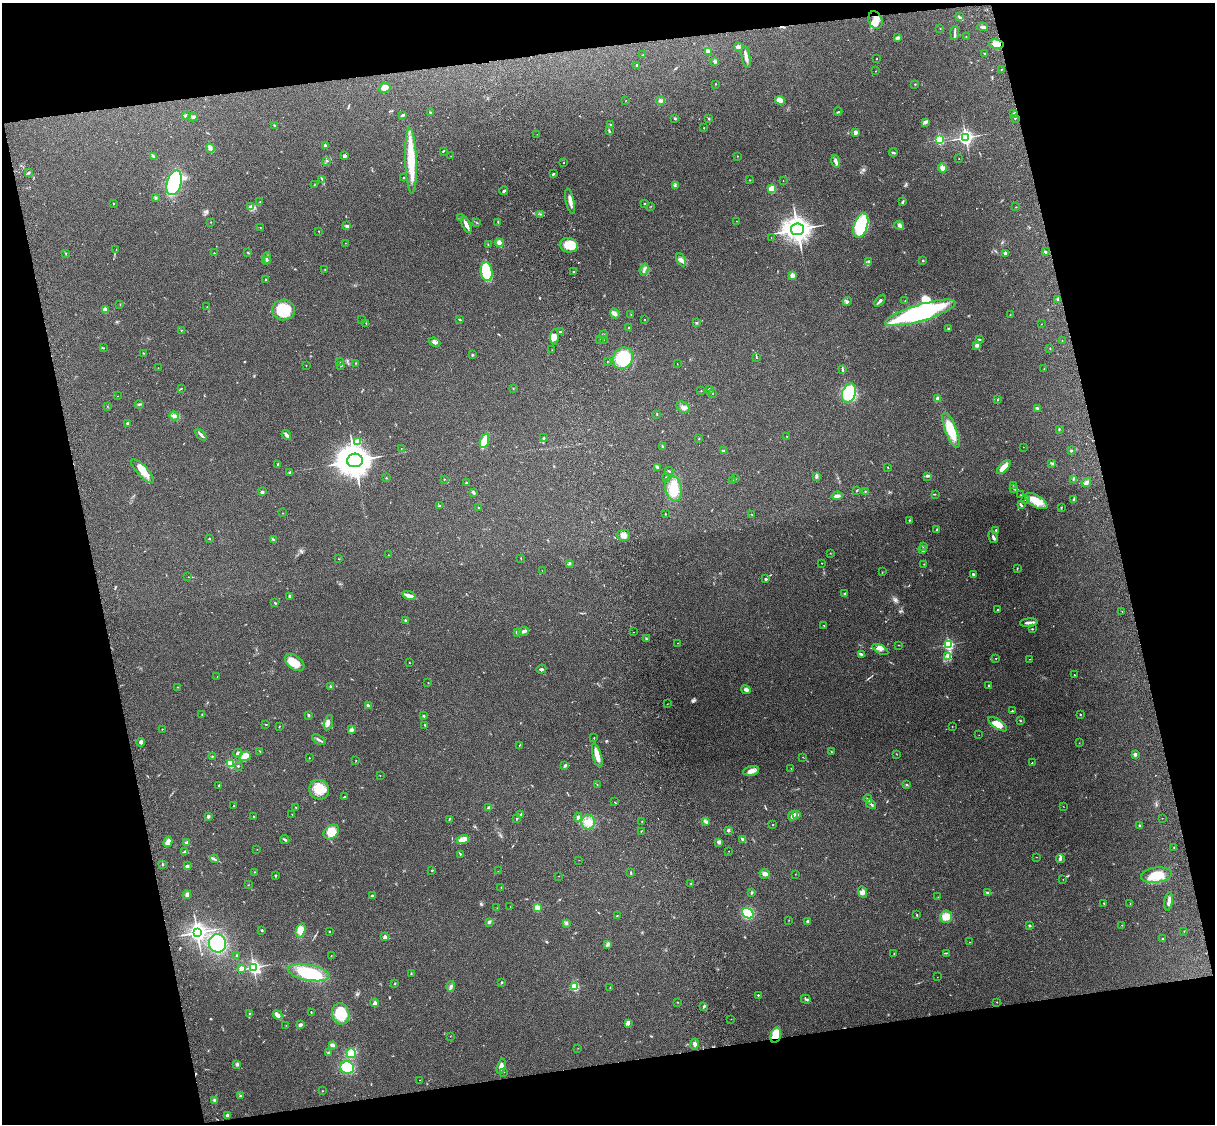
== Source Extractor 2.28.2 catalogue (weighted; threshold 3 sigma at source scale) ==
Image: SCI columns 119-4968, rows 164-4651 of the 5089 x 4928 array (HDU 1 of 3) = the unmasked area's bounding box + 8 px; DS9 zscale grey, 4 x 4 block average (1 PNG px = mean of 4 x 4 image px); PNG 1217 x 1126 px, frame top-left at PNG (2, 3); each listed source drawn as its Kron ellipse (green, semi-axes under 4 px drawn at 4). Shown black and unused: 25% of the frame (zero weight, under 3 of 4 exposures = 6% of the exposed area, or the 3 px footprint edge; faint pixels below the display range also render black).
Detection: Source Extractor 2.28.2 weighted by HDU 2 'WHT'. Background 0.285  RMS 0.0092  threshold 0.0415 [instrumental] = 3 sigma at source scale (4.5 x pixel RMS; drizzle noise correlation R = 1.50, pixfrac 1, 0.05/0.05 arcsec/px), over >= 5 px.
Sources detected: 492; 2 too faint to see at this stretch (4 x 4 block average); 5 inside a brighter object's white glare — neither listed nor drawn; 10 coinciding with a brighter row at this scale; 19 inside a brighter listed object's ellipse — not listed separately; the other 456 listed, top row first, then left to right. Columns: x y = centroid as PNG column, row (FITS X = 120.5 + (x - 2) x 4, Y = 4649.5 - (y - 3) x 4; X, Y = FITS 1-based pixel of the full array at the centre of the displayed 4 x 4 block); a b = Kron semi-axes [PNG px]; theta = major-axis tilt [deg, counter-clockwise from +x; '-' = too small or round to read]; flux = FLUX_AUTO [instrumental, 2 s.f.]
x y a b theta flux
959 17 3 2 - 4
875 20 9 6 -67 46
982 27 5 2 - 9.1
940 28 2 2 - 1.1
955 33 7 2 85 11
966 36 2 2 - 1.5
898 38 4 3 - 11
996 44 7 4 -9 41
738 47 2 2 - 89
708 51 2 2 - 81
984 53 3 2 - 2.6
643 55 2 2 - 2.4
746 57 11 3 -80 28
877 59 2 2 - 3.4
715 61 3 2 - 15
637 65 2 2 - 3.7
1001 69 2 2 - 5.6
876 71 2 2 - 1.8
715 84 2 2 - 2.7
915 84 2 2 - 4.5
385 88 6 4 27 44
626 100 2 2 - 1.1
780 100 5 3 - 38
660 101 4 3 - 12
838 112 4 2 - 4
431 113 3 2 - 5.6
1014 113 4 2 - 8.4
186 115 2 2 - 7.1
403 115 3 2 - 5.6
193 117 4 4 - 13
675 118 2 2 - 6.1
709 118 2 2 - 3
1015 118 3 2 - 3.4
926 122 3 2 - 7.6
610 124 2 2 - 2.9
274 125 3 2 - 3.9
704 128 2 2 - 2.1
609 131 3 2 - 4.6
855 132 2 2 - 91
537 134 2 2 - 0.87
966 137 3 3 - 1500
939 139 2 2 - 650
325 146 2 2 - 55
210 148 4 3 - 15
443 151 3 2 - 4.3
893 152 4 2 - 7.9
154 156 3 2 - 3.4
344 156 4 3 - 8.5
451 156 2 2 - 1.2
737 156 2 2 - 2
959 159 2 2 - 1.4
327 161 2 2 - 3.6
411 161 33 5 -88 200
836 161 6 3 -75 16
564 163 2 2 - 2.6
942 168 5 4 - 19
29 173 2 2 - 4.8
553 174 3 2 - 9.2
403 178 2 2 - 7.9
322 179 3 2 - 2.8
750 180 2 2 - 2.5
783 181 2 2 - 1.6
174 183 13 7 73 610
314 185 2 2 - 1.5
675 186 2 2 - 4.6
772 189 2 2 - 200
504 191 4 2 - 7.7
155 198 3 2 - 3.7
260 201 2 2 - 1.8
570 201 13 3 -77 35
903 202 4 2 - 7.1
113 203 2 2 - 2.2
645 203 2 2 - 3.7
651 206 2 2 - 1.7
250 207 3 2 - 7.3
1016 207 2 2 - 1.7
540 214 3 2 - 4.3
460 218 3 2 - 4.4
737 221 2 2 - 1.5
211 222 2 2 - 4.1
498 222 2 2 - 3.6
477 223 3 2 - 2.8
466 225 9 3 -64 31
861 225 13 7 72 430
899 225 5 4 - 13
347 226 4 2 - 13
260 227 2 2 - 1.7
797 229 6 6 - 4000
319 231 2 2 - 2.2
771 237 2 2 - 0.87
345 243 2 2 - 1.2
499 243 4 3 - 34
488 245 2 2 - 1.5
569 245 9 7 -10 110
116 249 2 2 - 1.6
248 252 3 2 - 4.4
1045 252 3 2 - 7.9
66 253 2 2 - 2.7
214 253 2 2 - 1.6
1005 253 3 3 - 10
267 258 6 2 70 8.7
681 260 7 3 -62 17
923 260 2 2 - 13
268 261 4 3 - 7.8
869 262 2 2 - 1.9
325 269 2 2 - 4.6
644 270 6 2 72 9.6
486 272 9 6 -81 230
574 272 2 2 - 4.6
792 275 2 2 - 110
266 279 2 2 - 2.5
1058 299 3 2 - 8.6
905 300 2 2 - 2.6
847 301 5 2 - 7.7
880 301 7 2 50 11
120 305 2 2 - 1.6
207 307 2 2 - 1.5
105 309 2 2 - 140
283 310 11 10 - 200
615 313 5 4 - 17
920 313 36 8 17 960
631 314 2 2 - 2
1010 315 2 2 - 2.2
645 319 2 2 - 2.3
362 320 2 2 - 1.3
460 320 4 2 - 3.3
366 323 2 2 - 2
696 323 3 2 - 5.1
1041 324 2 2 - 1.3
628 327 2 2 - 3.9
948 329 3 3 - 6.9
181 330 2 2 - 3.5
561 332 3 2 - 5.3
603 335 3 2 - 4.2
554 337 8 4 90 23
603 339 2 2 - 1.8
979 339 2 2 - 6.7
599 340 2 2 - 2.5
1062 341 2 2 - 1.3
434 342 6 3 -23 15
977 345 3 2 - 17
104 348 2 2 - 2.3
1050 349 2 2 - 2.2
552 350 2 2 - 0.96
143 353 2 2 - 1.8
472 355 2 2 - 5.7
623 358 11 9 58 250
757 358 2 2 - 2.1
340 361 2 2 - 2.1
607 361 2 2 - 2
356 363 2 2 - 2.4
677 364 2 2 - 2.3
306 365 2 2 - 2.7
341 365 3 2 - 3.2
158 368 2 2 - 1.1
1044 368 2 2 - 1.7
842 369 3 2 - 5.5
181 388 2 2 - 2.3
513 388 2 2 - 2.5
709 389 4 2 - 5.8
701 391 2 2 - 1.8
712 393 2 2 - 2.3
849 393 10 6 69 280
118 396 2 2 - 1.5
938 398 2 2 - 86
997 400 2 2 - 2.5
139 404 4 2 - 5.7
107 406 2 2 - 1.5
683 407 7 5 -33 21
1037 408 3 2 - 5.3
657 414 3 2 - 2.7
174 416 5 3 - 12
128 424 2 2 - 40
1059 429 2 2 - 3.7
951 430 19 5 -69 130
201 435 7 2 -48 15
286 435 5 3 - 12
787 436 2 2 - 1.9
544 438 3 2 - 4
699 439 2 2 - 3.9
484 441 7 3 70 140
358 442 2 2 - 190
662 446 4 2 - 5.1
1023 447 2 2 - 1.5
401 448 2 2 - 1.7
723 451 2 2 - 9.7
1071 451 3 2 - 5.6
355 460 8 7 - 8700
1052 463 3 2 - 5
278 464 3 2 - 3.3
657 467 3 2 - 5.4
888 467 2 2 - 3.5
1004 467 9 3 47 66
142 471 15 5 -47 87
669 471 4 2 - 4.3
290 472 3 3 - 8.1
816 476 4 2 - 11
927 476 2 2 - 4
666 477 2 2 - 9.1
386 478 2 2 - 3.5
444 479 2 2 - 2.1
735 479 2 2 - 3.1
1073 479 2 2 - 4.4
732 481 2 2 - 8.4
1086 482 5 3 - 16
466 483 2 2 - 24
1013 485 2 2 - 1.6
674 489 13 8 -78 110
1014 489 3 2 - 4.2
856 491 2 2 - 2.9
865 491 2 2 - 1.9
262 492 2 2 - 40
473 492 3 2 - 11
935 494 2 2 - 2.4
1021 495 2 2 - 1.6
837 496 5 2 - 26
1025 499 2 2 - 2.2
1073 500 4 2 - 5.8
1036 501 12 6 -31 90
440 505 2 2 - 2.7
1021 505 3 2 - 7.4
478 507 2 2 - 7.9
1061 508 2 2 - 2.4
283 513 2 2 - 1.2
665 514 2 2 - 5.3
752 514 2 2 - 2.1
909 520 2 2 - 8.6
937 530 3 2 - 6.1
996 530 3 2 - 4.2
624 535 6 5 - 25
993 537 6 2 -73 11
210 539 2 2 - 2.1
273 540 4 2 - 6.2
923 546 2 2 - 2.2
923 550 4 2 - 12
830 553 2 2 - 1.9
389 555 2 2 - 1.7
521 558 2 2 - 2.2
339 559 2 2 - 1.8
569 563 3 2 - 4.6
822 563 2 2 - 2.7
924 564 2 2 - 2.6
1017 568 2 2 - 2.3
542 570 2 2 - 0.96
882 572 2 2 - 2.3
973 574 3 3 - 6.6
188 577 2 2 - 1.5
766 579 3 2 - 9.9
844 593 3 2 - 4.8
290 596 2 2 - 37
409 596 7 3 -17 31
275 603 3 2 - 3.2
997 609 2 2 - 2.5
1122 611 2 2 - 1.8
406 620 4 2 - 9
1029 623 9 2 5 22
824 625 2 2 - 2.3
1032 629 2 2 - 3.5
523 631 5 3 - 11
517 632 2 2 - 32
633 632 2 2 - 1.9
646 639 2 2 - 3.9
677 643 2 2 - 1.5
948 644 2 2 - 710
898 645 2 2 - 1.8
880 649 9 4 -29 18
861 654 4 2 - 7.6
947 656 3 3 - 13
996 658 2 2 - 2.2
1030 659 2 2 - 1.7
295 663 11 7 -35 79
409 663 2 2 - 2
541 669 5 2 - 6.5
1074 675 2 2 - 2.9
217 676 2 2 - 0.88
428 683 2 2 - 1.8
989 685 3 2 - 4.4
330 686 3 2 - 5.1
177 687 2 2 - 1.8
746 690 5 4 - 15
667 704 2 2 - 1.5
368 705 4 2 - 7.7
1012 711 3 2 - 3.4
202 715 2 2 - 1.8
309 715 3 2 - 5.3
1080 715 2 2 - 2.6
424 716 2 2 - 7.5
1020 720 2 2 - 3.5
328 723 8 2 73 13
266 724 3 2 - 2.6
998 724 11 4 -35 65
425 725 2 2 - 3.7
952 726 2 2 - 1.9
279 727 2 2 - 2
162 729 2 2 - 1.5
351 730 3 3 - 19
979 735 2 2 - 1.1
594 738 2 2 - 2.5
319 740 8 2 -33 13
141 742 4 3 - 11
1079 743 2 2 - 1.3
520 745 2 2 - 1.6
260 751 2 2 - 1.9
831 751 2 2 - 2.8
238 753 5 2 - 7.7
896 754 3 2 - 1.9
1135 754 2 2 - 50
597 755 12 4 -74 58
212 756 2 2 - 4
245 756 6 4 16 51
803 757 2 2 - 1.6
309 758 2 2 - 2.6
356 761 2 2 - 1.7
1032 763 2 2 - 2.1
230 764 2 2 - 430
565 765 3 2 - 9.7
238 766 2 2 - 12
791 768 2 2 - 2.9
751 771 8 4 10 32
380 776 2 2 - 1.2
597 784 2 2 - 2.4
219 785 3 2 - 3.4
907 785 2 2 - 2.7
319 790 10 9 - 77
345 797 4 2 - 4.9
868 799 4 2 - 6.4
614 802 2 2 - 1.5
871 804 5 2 - 9.8
234 806 2 2 - 4.3
1063 806 2 2 - 1.2
296 807 2 2 - 2.4
489 808 4 3 - 11
292 814 2 2 - 2
521 814 2 2 - 5.7
797 815 3 3 - 9.3
208 816 4 3 - 8.7
793 816 5 2 - 25
254 817 2 2 - 16
578 817 4 3 - 14
1162 818 2 2 - 1.1
449 819 3 2 - 3
517 819 4 2 - 4
642 821 2 2 - 1.8
588 822 7 6 - 45
705 822 3 3 - 8.2
773 824 2 2 - 1.6
1139 826 2 2 - 6
728 830 3 2 - 10
641 831 2 2 - 2.6
331 832 9 6 38 65
285 839 5 2 - 7
463 839 6 3 17 51
743 840 4 2 - 12
168 842 5 3 - 28
718 842 4 3 - 10
187 843 4 3 - 8.6
1174 847 2 2 - 3.3
257 849 2 2 - 1.3
729 851 2 2 - 1.3
185 852 3 2 - 5.5
460 854 3 2 - 4.1
1036 857 2 2 - 1.2
214 859 4 2 - 9.8
1060 859 4 2 - 9.3
579 860 2 2 - 1.4
162 864 3 2 - 5.9
187 866 4 3 - 11
432 870 2 2 - 3.5
498 871 2 2 - 1.2
254 872 2 2 - 1.5
631 873 3 2 - 4.5
765 874 5 4 - 19
795 874 2 2 - 1.3
1156 875 15 7 8 120
275 876 2 2 - 3.5
559 876 2 2 - 1.3
1063 879 2 2 - 1.1
691 884 2 2 - 2.6
248 885 2 2 - 1.8
501 887 2 2 - 2.1
752 892 3 3 - 6.6
863 892 6 4 -64 18
988 893 3 2 - 5.2
187 895 4 3 - 16
372 896 3 2 - 10
938 897 2 2 - 1.9
1169 901 9 2 82 22
1104 903 2 2 - 2.9
1130 903 2 2 - 1.9
510 906 2 2 - 0.82
537 907 2 2 - 190
497 908 2 2 - 1.3
748 913 6 4 -37 200
617 915 3 2 - 2.2
917 915 2 2 - 3.4
946 917 6 6 - 55
789 920 2 2 - 1.6
807 921 3 2 - 5.1
489 922 3 3 - 7.8
566 923 3 2 - 8.1
1030 925 2 2 - 19
1122 925 2 2 - 2.6
262 930 3 2 - 4.5
301 930 7 4 71 53
329 931 2 2 - 2.6
1184 931 2 2 - 1.7
197 932 3 3 - 2200
385 937 2 2 - 62
1163 939 2 2 - 2.4
969 942 2 2 - 1.3
217 943 9 8 - 320
608 944 4 3 - 15
946 953 4 2 - 4.4
894 954 2 2 - 2.9
237 956 2 2 - 3.2
331 956 2 2 - 2.5
254 967 3 3 - 1300
241 968 2 2 - 52
309 973 21 8 -11 340
411 973 2 2 - 3.2
937 977 2 2 - 0.77
502 982 2 2 - 9.7
395 983 2 2 - 3.5
451 986 5 3 - 13
574 987 2 2 - 490
610 987 2 2 - 2.8
758 995 2 2 - 4.9
806 999 5 2 - 8.2
678 1002 2 2 - 3.1
997 1002 2 2 - 2.3
375 1003 4 3 - 13
704 1006 4 2 - 8.2
311 1012 2 2 - 3.3
250 1013 2 2 - 3.6
341 1014 11 8 -71 170
277 1015 5 3 - 32
731 1019 2 2 - 1.9
628 1023 3 2 - 6.5
286 1025 2 2 - 1.5
300 1025 3 2 - 13
776 1035 8 5 73 120
450 1036 2 2 - 1.5
694 1044 5 3 - 13
332 1045 4 3 - 9.8
578 1048 2 2 - 1
328 1053 3 2 - 5.5
351 1053 5 5 - 100
237 1064 4 3 - 7.5
501 1066 8 3 76 24
347 1067 7 6 - 200
503 1072 2 2 - 2.3
420 1080 2 2 - 1.4
323 1091 2 2 - 1.6
240 1096 2 2 - 6.2
215 1100 3 3 - 16
227 1115 2 2 - 8.6
Overlapping masked pixels (flux is a lower limit): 1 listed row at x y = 776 1035
Diffuse or blended objects may show on this block-average render without a row.